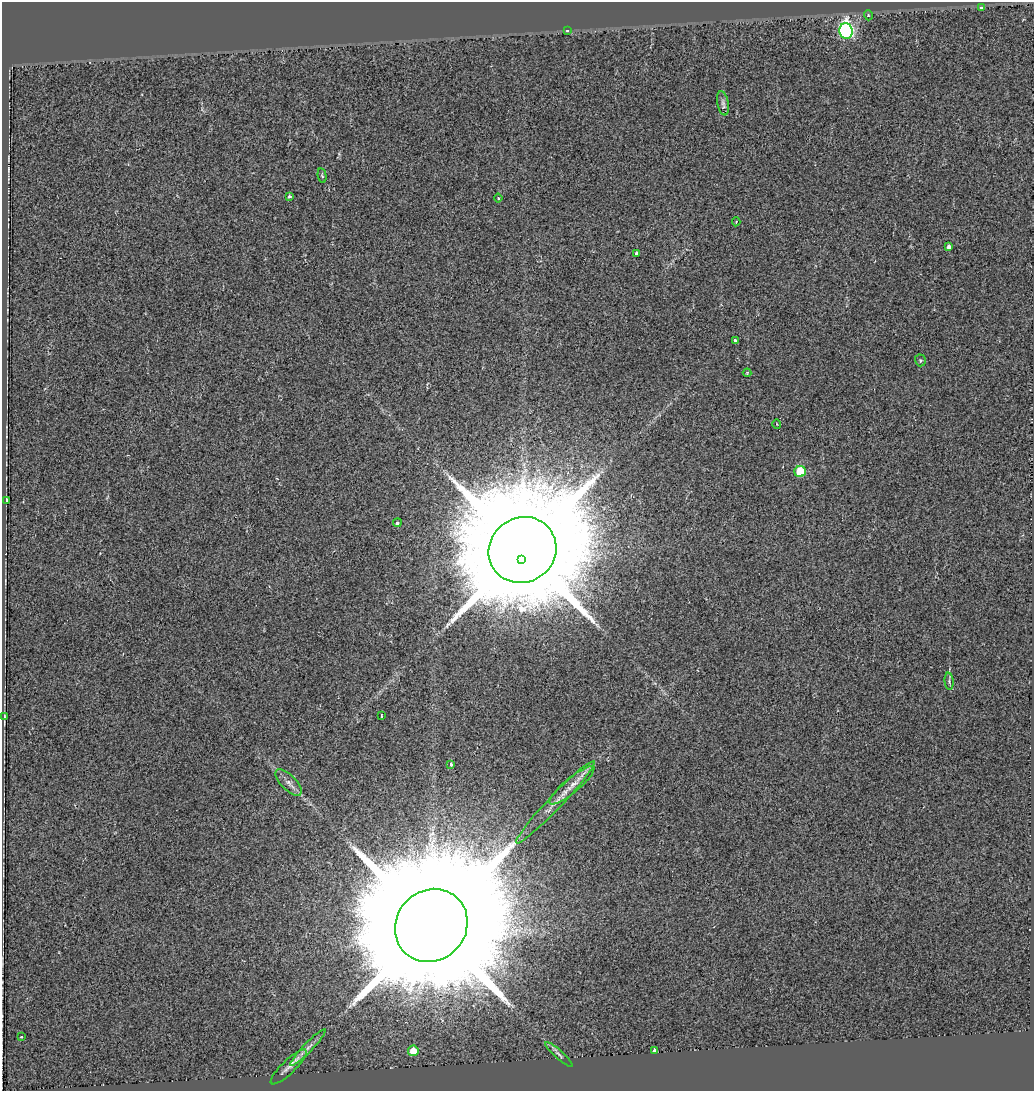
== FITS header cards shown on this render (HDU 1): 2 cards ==
NAXIS1  =                 1032
NAXIS2  =                 1089

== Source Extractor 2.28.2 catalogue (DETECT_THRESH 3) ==
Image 1032 x 1089 px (HDU 1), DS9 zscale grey, 1 PNG px = 1 image px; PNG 1036 x 1093 px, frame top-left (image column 1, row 1089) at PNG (2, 2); each listed source drawn as its Kron ellipse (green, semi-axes under 4 px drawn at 4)
Background 0.00396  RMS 0.033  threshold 0.0983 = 3 sigma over >= 5 px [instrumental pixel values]
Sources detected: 34; all 34 listed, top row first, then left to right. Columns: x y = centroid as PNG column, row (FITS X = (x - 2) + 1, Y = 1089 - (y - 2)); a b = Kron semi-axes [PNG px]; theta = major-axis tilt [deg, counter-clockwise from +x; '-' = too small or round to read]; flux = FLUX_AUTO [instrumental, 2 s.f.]
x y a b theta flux
982 8 4 3 - 56
868 15 5 3 - 2.1
567 31 3 3 - 3.8
846 31 8 6 -88 530
723 103 12 5 -79 7.7
322 176 7 3 -78 3.4
289 197 4 3 - 3.4
498 198 4 4 - 3
736 222 5 4 - 2.6
949 247 4 4 - 8.6
636 253 4 3 - 4.2
735 341 4 3 - 22
920 360 6 5 - 4
747 373 4 4 - 1.9
777 424 5 3 - 1.7
800 471 5 5 - 90
6 500 3 3 - 33
397 523 4 3 - 4
522 550 34 32 33 66000
522 559 3 3 - 1200
949 681 8 4 -84 4.2
4 716 3 2 - 1.7
381 716 3 3 - 3.4
451 764 4 3 - 10
289 782 17 7 -46 15
572 785 28 7 40 30
555 802 56 7 46 41
431 925 38 35 48 120000
21 1037 3 3 - 3.6
308 1048 25 4 46 18
654 1050 4 3 - 45
413 1051 5 5 - 45
559 1054 18 3 -42 6.9
289 1067 24 7 44 18